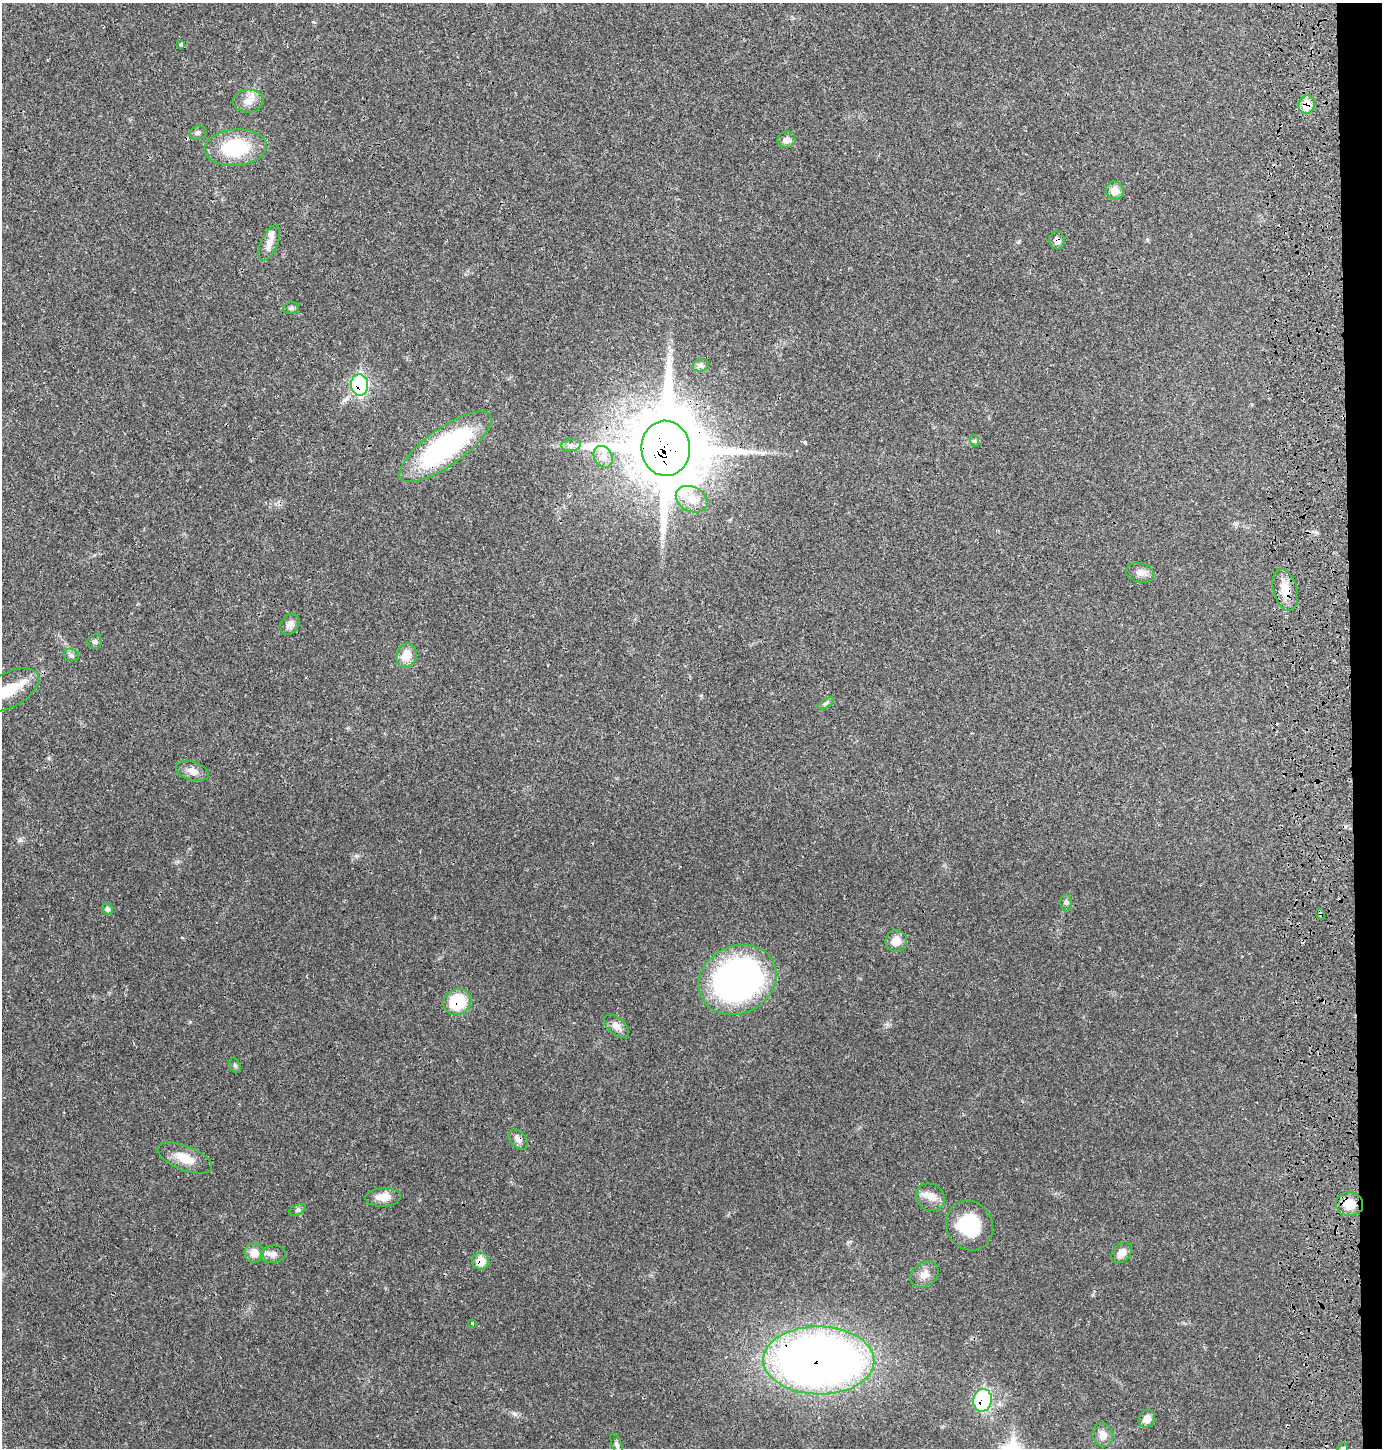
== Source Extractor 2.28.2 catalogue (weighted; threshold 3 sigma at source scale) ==
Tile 6 of 3 x 3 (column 3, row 2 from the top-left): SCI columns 2949-4328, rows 1521-2966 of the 4555 x 4451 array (HDU 1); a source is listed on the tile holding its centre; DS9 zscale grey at full resolution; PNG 1384 x 1450 px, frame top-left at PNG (2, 3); each listed source drawn as its Kron ellipse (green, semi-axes under 4 px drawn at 4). Shown black and unused: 2% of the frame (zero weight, under 3 of 4 exposures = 7% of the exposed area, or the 3 px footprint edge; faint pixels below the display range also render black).
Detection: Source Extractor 2.28.2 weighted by HDU 2 'WHT'; one run over the whole footprint, this tile lists its part. Background 0.0264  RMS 0.0028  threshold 0.0127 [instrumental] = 3 sigma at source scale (4.5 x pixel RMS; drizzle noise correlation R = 1.50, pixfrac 1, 0.05/0.05 arcsec/px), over >= 5 px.
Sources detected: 59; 1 inside a brighter object's white glare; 1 cosmic-ray / hot-pixel residue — neither listed nor drawn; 3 inside a brighter listed object's ellipse — not listed separately; the other 54 listed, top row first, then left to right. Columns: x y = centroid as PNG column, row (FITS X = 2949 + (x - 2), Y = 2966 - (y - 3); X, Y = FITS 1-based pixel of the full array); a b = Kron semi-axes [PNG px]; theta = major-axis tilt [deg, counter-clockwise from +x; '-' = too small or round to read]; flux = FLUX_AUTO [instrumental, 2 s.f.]
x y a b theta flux
181 45 4 3 - 0.82
248 101 15 11 5 2.6
1307 105 9 8 - 5
198 133 9 6 21 0.73
787 140 9 8 - 1.6
236 148 31 18 5 17
1115 190 9 8 - 3
1057 240 9 7 -72 1.5
269 243 19 8 67 2.4
291 308 8 5 11 0.64
701 365 8 6 17 0.78
359 385 11 8 -86 42
975 441 6 4 -72 0.4
571 445 9 6 9 1
445 447 55 18 35 48
666 448 27 24 -85 2700
603 457 11 9 -61 2
692 499 17 12 -27 4.1
1140 573 14 9 -12 1.9
1285 590 21 11 -75 4.5
290 624 11 9 55 1.5
95 642 7 7 - 0.68
71 655 8 6 -14 0.69
406 656 12 10 73 4.5
9 690 33 17 28 8.6
826 703 9 4 30 0.6
192 771 17 9 -16 2.3
1066 903 8 6 89 0.7
107 909 6 5 - 0.69
1320 914 6 3 -72 0.33
896 941 11 10 - 3.1
737 980 40 33 26 100
457 1002 14 12 30 12
617 1026 14 8 -41 2
235 1066 8 5 -63 0.57
518 1139 12 7 -50 1.3
185 1158 29 12 -22 4.9
383 1197 18 9 2 3.1
930 1197 15 13 -41 2.7
1349 1204 14 12 -3 4.4
297 1210 9 5 26 0.63
969 1226 25 23 -62 13
254 1253 10 9 - 3
1122 1253 12 8 47 2
273 1254 12 8 8 1.7
480 1261 8 8 - 5
924 1274 15 11 38 2.3
472 1323 3 3 - 0.29
819 1360 55 34 -1 230
982 1400 11 9 81 29
1147 1419 9 8 - 2.3
1103 1435 12 10 -75 2.2
617 1445 12 4 -68 0.73
1343 1448 5 4 - 0.39
Overlapping masked pixels (flux is a lower limit): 13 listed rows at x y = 1307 105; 1057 240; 359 385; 445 447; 666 448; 1285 590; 1320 914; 457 1002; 518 1139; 1349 1204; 480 1261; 819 1360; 982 1400
Isophote crosses this tile's border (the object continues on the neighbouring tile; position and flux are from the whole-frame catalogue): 2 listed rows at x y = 9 690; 1343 1448
Unlisted compact peaks at least as high as the median listed source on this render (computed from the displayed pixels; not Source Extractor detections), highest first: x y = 514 1413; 805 442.